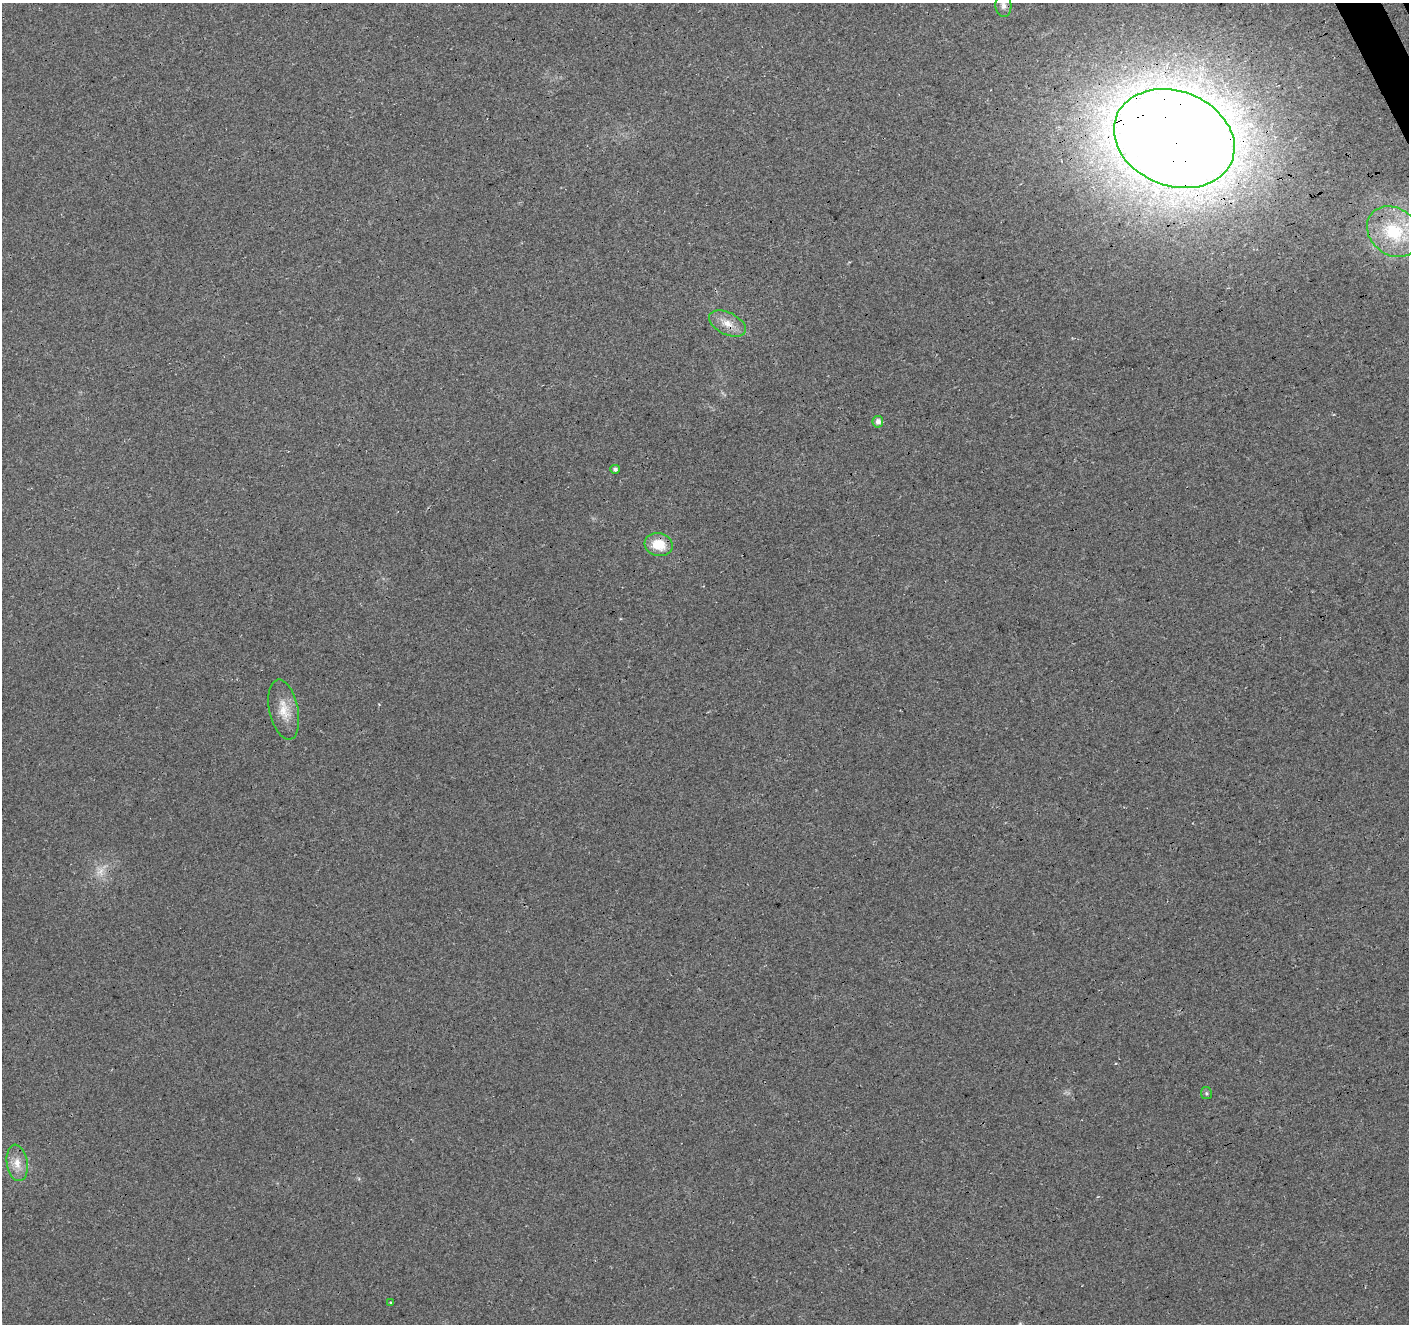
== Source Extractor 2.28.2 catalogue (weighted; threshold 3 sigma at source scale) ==
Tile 10 of 4 x 4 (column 2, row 3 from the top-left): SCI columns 1465-2871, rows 1497-2818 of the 5739 x 5578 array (HDU 1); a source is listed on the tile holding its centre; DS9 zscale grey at full resolution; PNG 1411 x 1326 px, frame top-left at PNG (2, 3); each listed source drawn as its Kron ellipse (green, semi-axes under 4 px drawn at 4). Shown black and unused: <1% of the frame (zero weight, under 3 of 4 exposures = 5% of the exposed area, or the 3 px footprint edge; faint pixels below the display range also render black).
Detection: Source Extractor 2.28.2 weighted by HDU 2 'WHT'; one run over the whole footprint, this tile lists its part. Background 0.041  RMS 0.0074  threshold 0.0333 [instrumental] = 3 sigma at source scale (4.5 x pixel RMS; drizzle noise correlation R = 1.50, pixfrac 1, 0.0396/0.0396 arcsec/px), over >= 5 px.
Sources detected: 13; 2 too faint to see at this stretch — neither listed nor drawn; the other 11 listed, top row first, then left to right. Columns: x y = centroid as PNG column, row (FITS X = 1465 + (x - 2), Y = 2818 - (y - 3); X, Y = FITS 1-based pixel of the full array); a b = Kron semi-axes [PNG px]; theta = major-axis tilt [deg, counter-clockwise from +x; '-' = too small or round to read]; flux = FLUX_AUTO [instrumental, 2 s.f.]
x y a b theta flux
1003 6 11 8 -89 3.8
1174 139 62 47 -21 2300
1394 232 28 23 -38 36
727 324 19 11 -26 9.4
878 422 6 5 - 3.8
615 469 4 4 - 1.9
659 545 14 11 -15 18
284 710 30 14 -78 14
1206 1093 6 5 - 1.3
17 1163 18 10 -81 9.1
391 1303 3 3 - 1.4
Overlapping masked pixels (flux is a lower limit): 2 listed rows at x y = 1174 139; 727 324